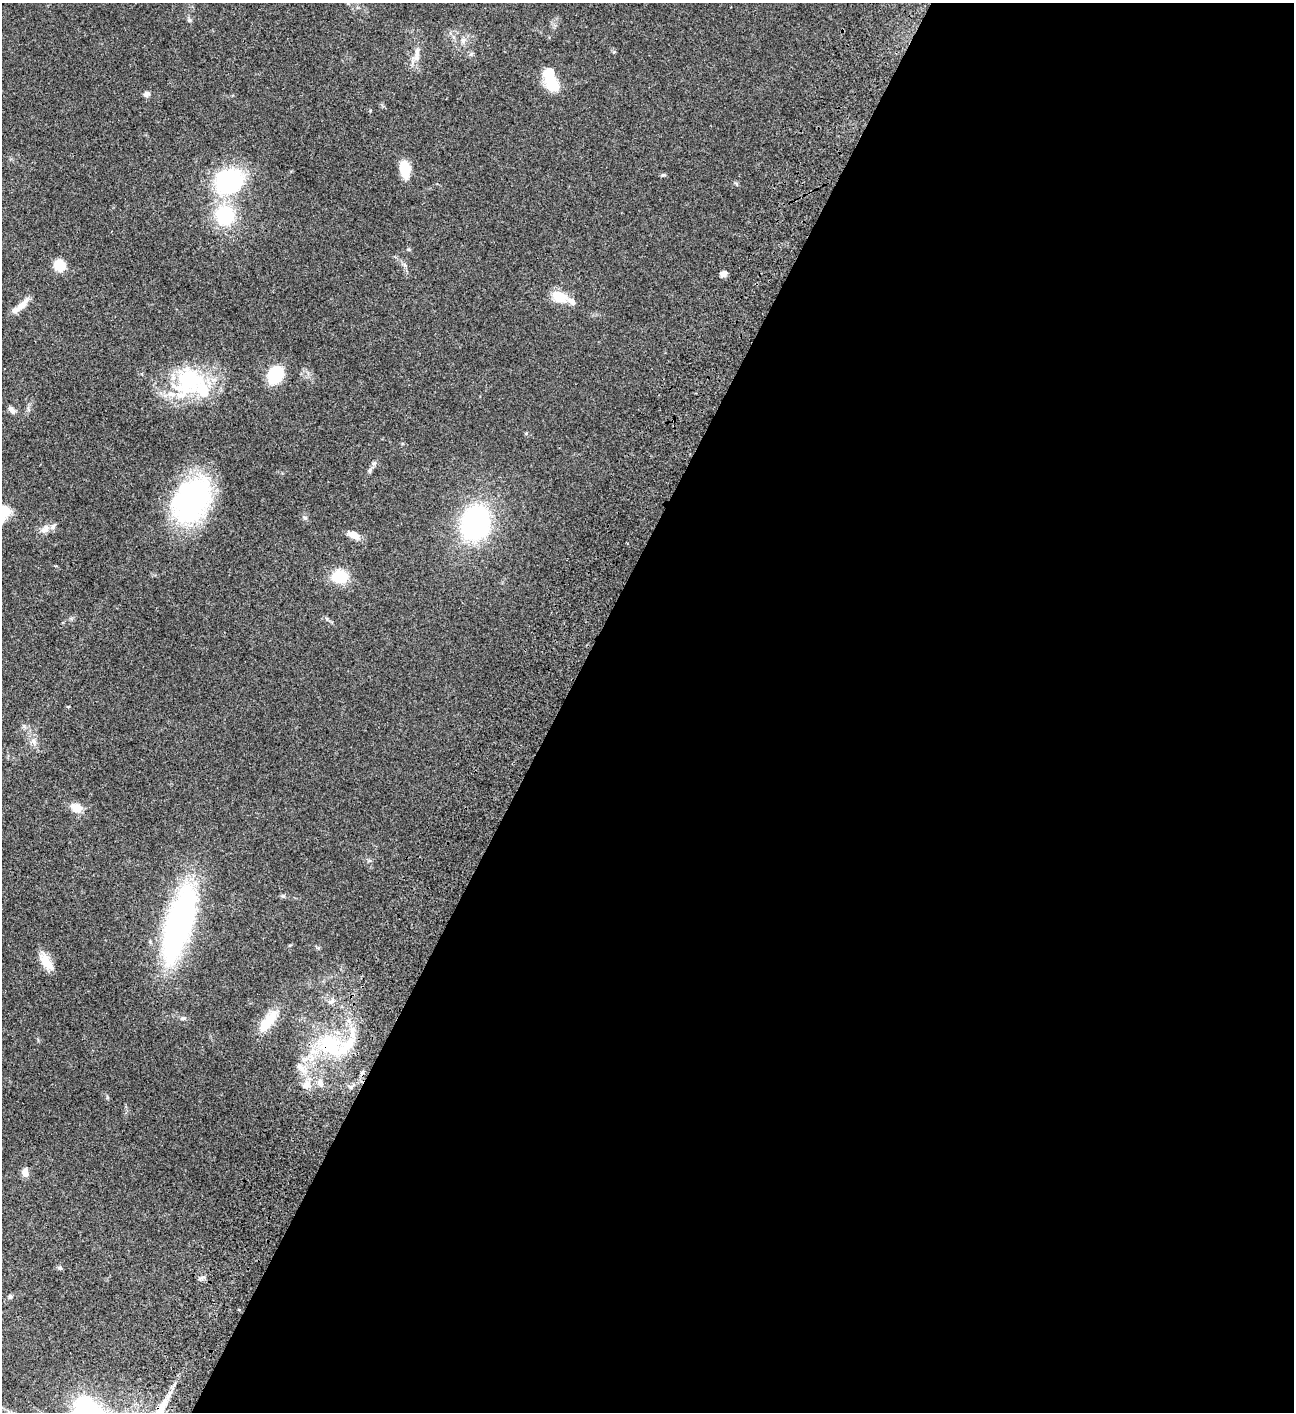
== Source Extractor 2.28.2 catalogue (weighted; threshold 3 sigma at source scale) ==
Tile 12 of 4 x 4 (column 4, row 3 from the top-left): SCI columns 4384-5675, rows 1613-3022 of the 6051 x 6048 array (HDU 1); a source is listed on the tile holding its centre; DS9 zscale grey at full resolution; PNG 1296 x 1414 px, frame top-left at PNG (2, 3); no overlay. Shown black and unused: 57% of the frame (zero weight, under 3 of 4 exposures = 13% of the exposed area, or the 3 px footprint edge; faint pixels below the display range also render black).
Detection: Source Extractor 2.28.2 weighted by HDU 2 'WHT'; one run over the whole footprint, this tile lists its part. Background 0.0654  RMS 0.0058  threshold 0.0262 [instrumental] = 3 sigma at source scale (4.5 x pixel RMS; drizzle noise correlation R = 1.50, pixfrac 1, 0.05/0.05 arcsec/px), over >= 5 px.
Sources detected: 47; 1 cosmic-ray / hot-pixel residue — not listed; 8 inside a brighter listed object's ellipse — not listed separately; the other 38 listed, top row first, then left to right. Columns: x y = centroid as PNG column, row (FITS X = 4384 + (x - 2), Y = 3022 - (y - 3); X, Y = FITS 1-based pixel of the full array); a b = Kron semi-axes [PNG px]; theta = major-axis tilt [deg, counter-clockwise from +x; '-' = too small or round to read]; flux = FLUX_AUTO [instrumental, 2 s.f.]
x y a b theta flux
417 52 12 6 -80 2.8
554 85 20 13 -47 14
146 94 9 6 31 1.6
405 169 18 10 -81 11
663 175 5 5 - 0.77
229 181 20 18 31 77
225 215 20 19 - 32
408 249 5 3 - 0.56
59 265 10 9 - 12
723 274 8 6 42 2.4
559 296 19 12 -18 11
22 305 22 8 46 5
275 375 12 9 61 38
188 381 42 34 40 48
12 410 10 6 -43 2.2
374 463 8 5 44 1.2
370 470 7 5 -85 1.1
191 500 47 31 58 100
4 511 11 9 -10 14
305 518 6 5 - 0.94
475 523 27 23 75 99
45 529 13 9 45 3.4
354 535 11 7 -20 5.8
340 576 17 14 -5 16
68 707 4 4 - 0.48
34 741 9 5 -71 1.9
77 808 11 8 -24 7.7
179 923 54 18 73 210
46 962 24 10 -54 7.5
331 1002 8 6 21 1.6
183 1018 8 5 9 1.1
268 1021 32 12 53 14
330 1045 25 20 -52 35
300 1067 15 7 -51 4.3
320 1083 10 8 -72 3
306 1085 12 10 46 4.7
25 1172 11 7 -82 3.1
10 1297 6 4 -76 0.98
Overlapping masked pixels (flux is a lower limit): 1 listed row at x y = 330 1045
Isophote crosses this tile's border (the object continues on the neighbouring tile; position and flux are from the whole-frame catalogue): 1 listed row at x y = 4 511
Unlisted compact peaks at least as high as the median listed source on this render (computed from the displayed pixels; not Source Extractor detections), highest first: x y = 283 896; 59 1268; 189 20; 614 52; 203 1277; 526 433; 327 619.